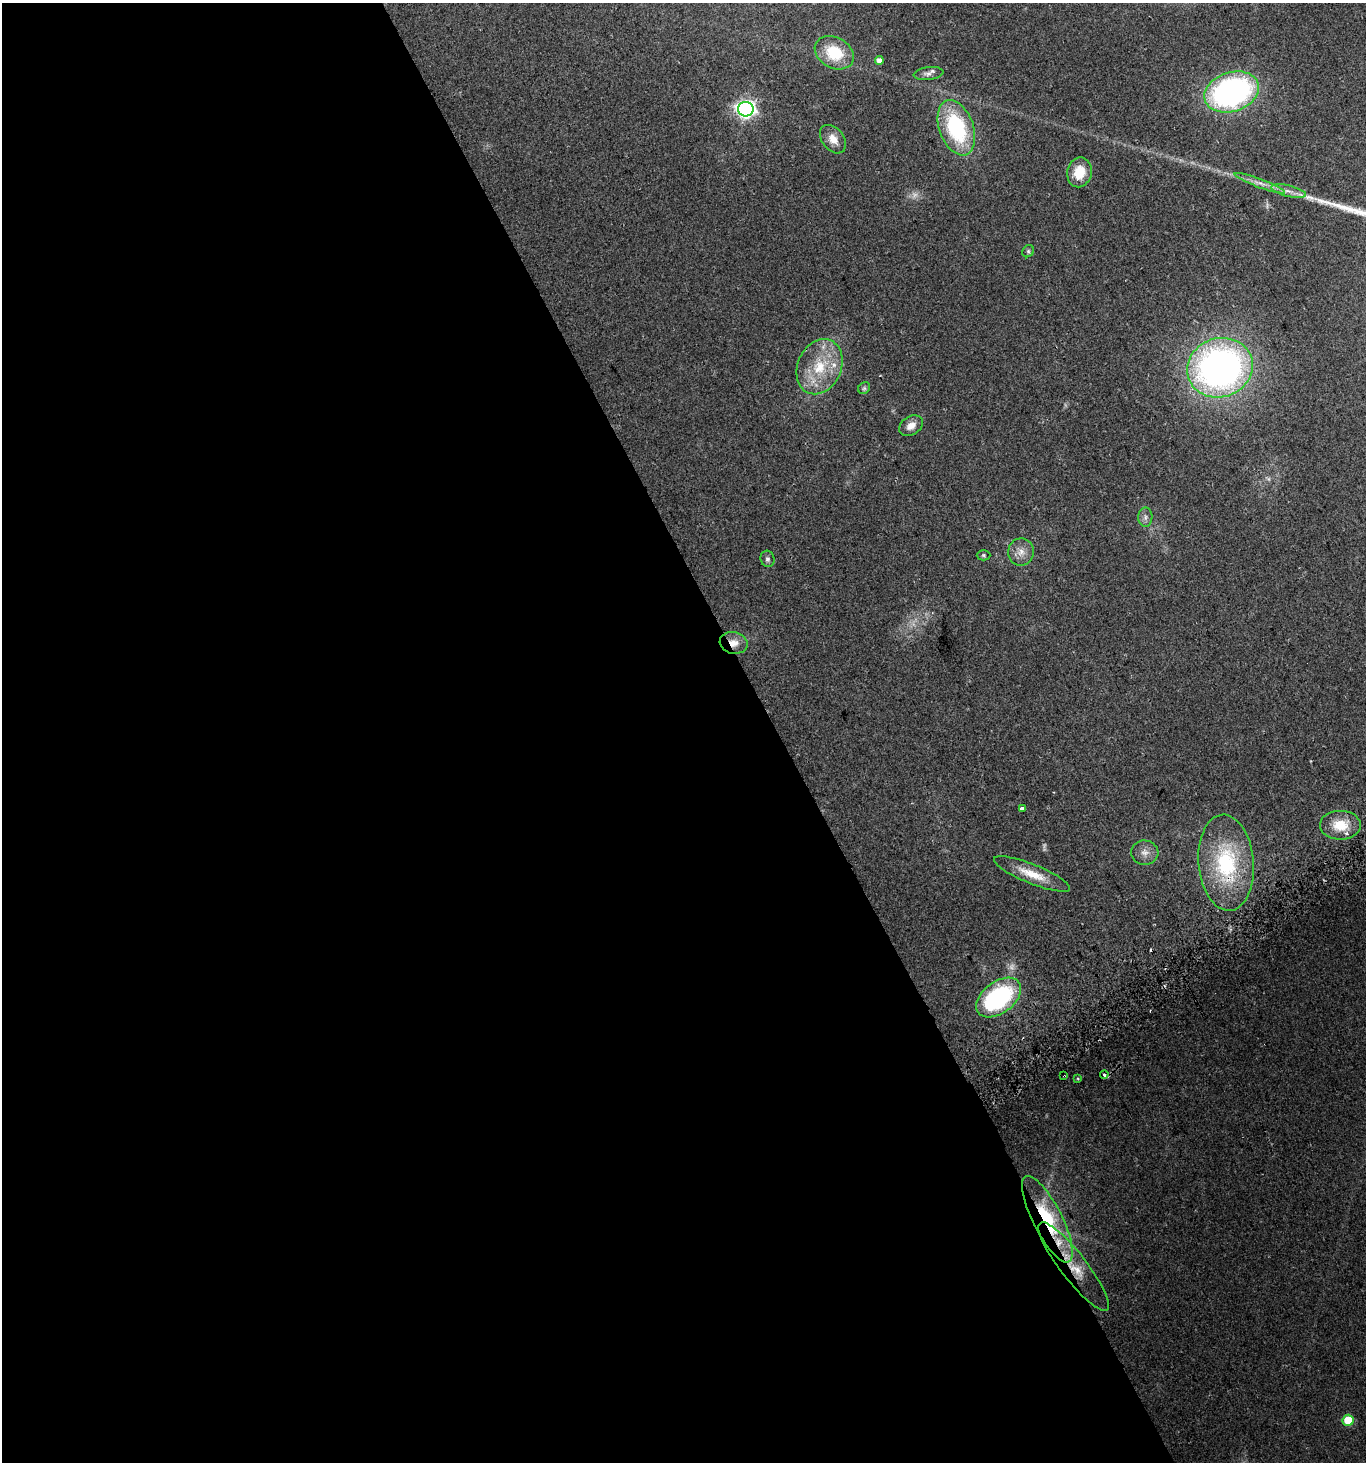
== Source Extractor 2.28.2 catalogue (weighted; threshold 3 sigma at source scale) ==
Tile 9 of 4 x 4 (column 1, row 3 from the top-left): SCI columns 189-1552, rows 1488-2947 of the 5771 x 5898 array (HDU 1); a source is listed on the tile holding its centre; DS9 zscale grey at full resolution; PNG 1368 x 1464 px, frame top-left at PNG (2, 3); each listed source drawn as its Kron ellipse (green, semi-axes under 4 px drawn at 4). Shown black and unused: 57% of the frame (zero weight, under 2 of 3 exposures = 2% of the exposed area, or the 3 px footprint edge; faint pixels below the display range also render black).
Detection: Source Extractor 2.28.2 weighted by HDU 2 'WHT'; one run over the whole footprint, this tile lists its part. Background 0.0952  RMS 0.011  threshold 0.0475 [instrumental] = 3 sigma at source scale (4.5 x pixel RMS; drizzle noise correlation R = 1.50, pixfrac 1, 0.0396/0.0396 arcsec/px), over >= 5 px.
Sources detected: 41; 4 too faint to see at this stretch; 2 cosmic-ray / hot-pixel residue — neither listed nor drawn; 3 inside a brighter listed object's ellipse — not listed separately; the other 32 listed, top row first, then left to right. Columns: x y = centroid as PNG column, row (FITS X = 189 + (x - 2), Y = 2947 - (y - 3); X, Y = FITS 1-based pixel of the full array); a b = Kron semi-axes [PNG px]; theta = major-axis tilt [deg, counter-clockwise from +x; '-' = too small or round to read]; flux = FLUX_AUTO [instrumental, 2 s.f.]
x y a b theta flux
834 53 20 15 -29 40
879 60 4 4 - 7
929 73 15 6 6 4.8
1232 92 28 19 19 290
746 109 8 7 - 390
956 128 29 17 -70 110
833 139 16 11 -51 11
1079 172 15 12 78 24
1260 183 27 4 -20 9.1
1288 191 18 5 -12 7.5
1028 251 6 5 - 2.1
819 367 28 22 66 46
1220 368 33 29 18 480
864 388 6 5 - 2
911 426 13 9 33 9.3
1145 517 9 7 89 4.1
1021 552 13 13 - 10
983 555 7 5 0 1.7
767 559 8 7 - 2.9
734 643 14 11 -13 12
1022 808 3 3 - 11
1340 825 20 14 0 26
1145 853 13 12 - 8.9
1226 863 48 27 -85 100
1032 874 41 9 -22 23
999 997 25 15 37 130
1104 1074 4 3 - 2.6
1064 1076 3 2 - 1.2
1078 1078 4 3 - 1.3
1047 1219 48 14 -63 84
1074 1266 55 13 -52 43
1348 1420 5 5 - 26
Overlapping masked pixels (flux is a lower limit): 5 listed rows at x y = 734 643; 1226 863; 1064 1076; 1047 1219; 1074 1266
Unlisted compact peaks at least as high as the median listed source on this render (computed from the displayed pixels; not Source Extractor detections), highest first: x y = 1322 201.